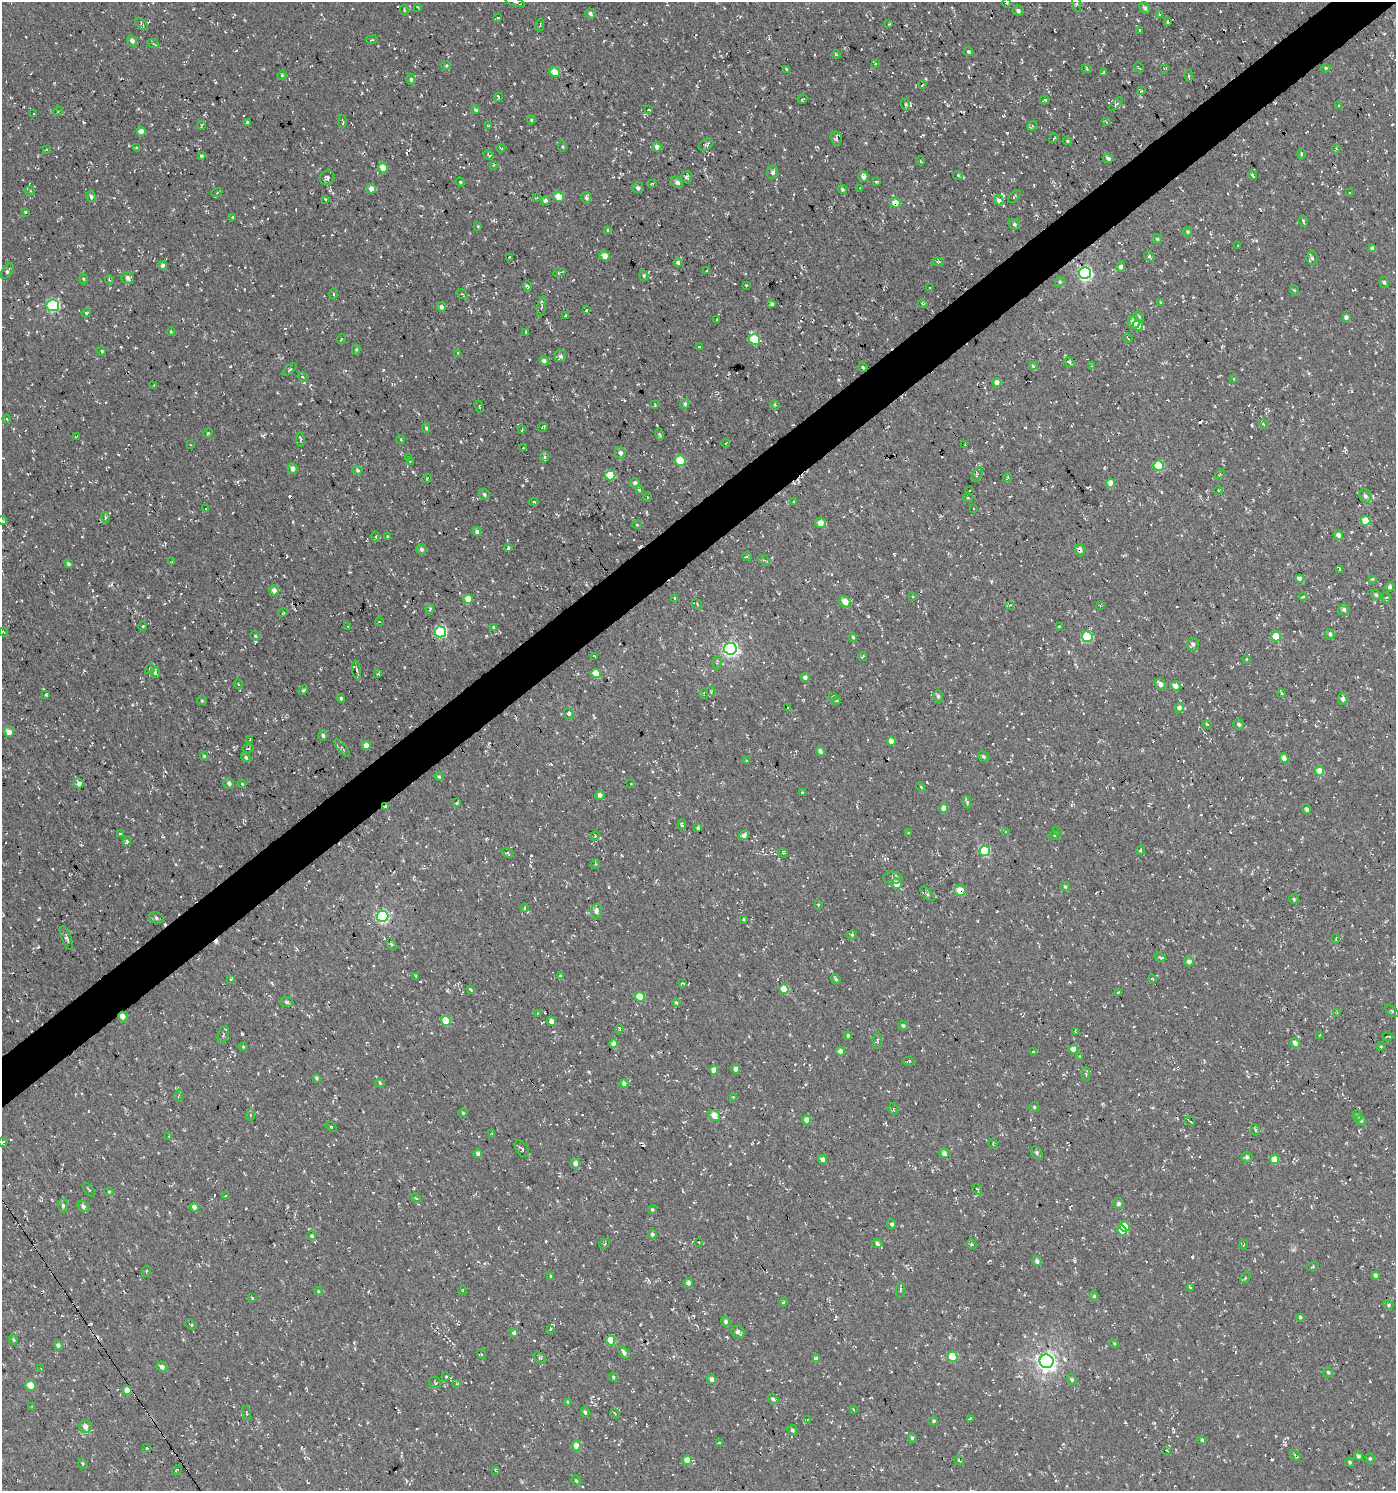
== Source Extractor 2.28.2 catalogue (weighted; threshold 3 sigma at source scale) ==
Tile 10 of 4 x 4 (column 2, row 3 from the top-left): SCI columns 1586-2979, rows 1491-2979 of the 5894 x 5958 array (HDU 1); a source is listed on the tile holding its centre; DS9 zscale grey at full resolution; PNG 1398 x 1493 px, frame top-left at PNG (2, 2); each listed source drawn as its Kron ellipse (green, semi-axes under 4 px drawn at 4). Shown black and unused: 3% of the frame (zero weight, under 3 of 4 exposures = <1% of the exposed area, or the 3 px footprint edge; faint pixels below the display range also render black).
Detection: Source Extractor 2.28.2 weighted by HDU 2 'WHT'; one run over the whole footprint, this tile lists its part. Background -0.0373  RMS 0.0053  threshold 0.0238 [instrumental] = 3 sigma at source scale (4.5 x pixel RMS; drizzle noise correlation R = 1.50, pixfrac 1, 0.0396/0.0396 arcsec/px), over >= 5 px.
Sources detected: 661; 48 cosmic-ray / hot-pixel residue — neither listed nor drawn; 2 inside a brighter listed object's ellipse — not listed separately; of the other 611, all 500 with FLUX_AUTO >= 0.429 (the completeness limit of this list) listed and drawn (111 fainter detections not listed), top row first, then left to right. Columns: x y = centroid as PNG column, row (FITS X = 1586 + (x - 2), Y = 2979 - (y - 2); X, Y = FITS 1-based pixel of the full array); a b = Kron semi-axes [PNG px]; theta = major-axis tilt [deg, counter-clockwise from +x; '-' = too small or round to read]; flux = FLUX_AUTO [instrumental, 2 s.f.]
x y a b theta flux
515 2 10 4 -19 0.9
1076 2 9 3 -77 0.94
1006 3 5 3 - 0.47
418 7 3 2 - 0.55
1145 8 6 4 -54 1.5
404 10 5 3 - 0.66
1018 11 5 5 - 1.5
590 14 5 5 - 1.3
1160 14 3 3 - 0.59
498 18 4 2 - 0.56
1167 22 3 3 - 0.89
142 24 7 3 -39 0.77
889 24 2 2 - 0.45
540 25 6 2 79 0.46
1139 30 3 2 - 0.53
372 40 6 3 8 0.52
132 41 5 5 - 2.1
153 43 6 4 -21 0.87
969 52 5 4 - 0.8
836 55 5 3 - 0.44
875 63 3 2 - 0.43
446 65 5 4 - 0.6
1139 67 5 2 - 0.45
1164 68 3 2 - 0.43
1326 68 5 4 - 0.74
787 69 4 3 - 0.53
1087 69 5 3 - 0.46
555 72 5 4 - 7.8
1104 73 3 3 - 3.4
282 75 5 4 - 0.82
1189 76 6 2 -78 0.64
411 79 5 4 - 0.84
922 85 3 2 - 0.55
1142 91 3 3 - 0.54
498 97 4 2 - 0.91
802 99 5 2 - 0.53
1045 100 5 3 - 0.66
906 104 6 4 -70 0.78
1116 104 9 4 45 0.81
1339 106 4 4 - 0.75
476 109 3 3 - 6.1
649 110 3 2 - 0.57
58 111 5 3 - 0.52
34 114 3 3 - 1.2
531 120 4 3 - 0.58
247 122 3 3 - 0.56
342 122 6 2 -88 0.69
1106 122 3 3 - 0.52
201 125 5 2 - 0.5
488 126 4 2 - 0.43
1032 126 5 3 - 0.54
141 131 4 4 - 4.5
1054 138 5 2 - 0.55
836 139 7 5 -72 0.95
1067 141 4 3 - 0.58
706 145 8 5 30 1.1
562 147 5 4 - 0.61
657 147 4 4 - 3.5
136 148 3 3 - 1.1
501 148 4 3 - 0.46
46 149 3 3 - 0.45
1336 149 5 4 - 0.82
1301 154 5 3 - 0.64
489 155 6 3 -27 0.68
201 156 3 3 - 0.72
1108 158 5 4 - 1.5
920 161 5 3 - 0.51
494 165 3 3 - 0.47
383 168 5 4 - 6.3
773 172 6 5 - 1.6
958 175 5 3 - 0.59
1253 175 5 2 - 0.66
863 176 5 5 - 2.8
687 177 6 5 - 1
327 178 8 6 39 1.5
460 182 4 4 - 0.58
677 182 6 5 - 1.7
876 182 4 2 - 0.64
652 183 3 2 - 0.5
638 188 5 5 - 1.4
860 188 3 3 - 0.57
371 189 4 4 - 4.3
842 189 4 4 - 0.87
30 191 5 5 - 0.92
217 192 6 4 23 0.73
1350 193 3 2 - 0.46
91 197 6 4 -61 1.3
559 197 5 5 - 7.2
1014 197 8 3 46 0.68
537 198 3 3 - 0.44
586 198 6 5 - 1
325 199 3 2 - 0.58
999 200 5 4 - 2
545 201 4 4 - 1.9
895 203 5 5 - 5.5
26 212 3 3 - 0.49
233 217 4 3 - 0.97
1303 221 6 3 -69 0.67
1014 224 6 5 - 1
478 226 3 3 - 0.52
607 231 4 4 - 0.91
1188 232 5 4 - 0.69
1157 239 5 5 - 0.76
1237 246 3 2 - 0.45
1373 249 4 4 - 2.7
604 256 5 4 - 4.3
509 257 3 2 - 0.48
1149 257 6 5 - 1.1
1312 258 6 5 - 1.2
678 262 4 4 - 1.6
938 262 6 4 -3 0.71
163 265 4 4 - 2.3
1120 267 5 4 - 1.3
706 270 3 2 - 0.53
7 271 9 5 55 1.3
559 272 6 3 10 0.63
1085 273 6 6 - 96
644 275 5 4 - 0.77
128 278 6 6 - 2.5
83 279 5 3 - 0.56
110 280 4 3 - 0.64
1060 282 5 4 - 0.8
1384 282 6 4 -73 0.97
746 285 3 2 - 0.47
527 286 4 4 - 1.7
930 288 4 3 - 0.61
1294 290 5 3 - 0.51
333 294 5 3 - 0.65
462 294 6 3 -34 0.58
1161 302 3 3 - 0.54
772 304 4 4 - 1.7
923 304 5 3 - 0.71
53 305 6 6 - 48
441 307 5 4 - 1.6
542 307 10 4 80 1.1
586 310 3 2 - 1.2
86 313 4 4 - 0.91
565 316 3 2 - 0.48
1139 317 5 4 - 0.83
1346 317 4 4 - 1.8
717 319 3 2 - 0.78
1134 322 6 6 - 4.5
1138 326 5 5 - 4.7
171 332 4 4 - 0.57
526 332 4 3 - 0.56
1128 338 5 2 - 0.47
341 339 5 3 - 0.47
755 339 5 5 - 18
699 347 3 2 - 0.46
356 349 5 4 - 0.59
101 351 4 4 - 0.57
458 353 3 3 - 1.1
560 356 6 5 - 1.2
544 361 5 4 - 1.9
1069 362 5 3 - 1.4
1033 366 4 4 - 1.8
1091 366 4 2 - 0.44
863 367 5 3 - 0.69
289 370 8 3 40 0.73
303 377 5 3 - 0.56
1234 379 4 3 - 0.51
997 382 4 4 - 4.1
154 385 3 2 - 0.44
655 404 4 3 - 0.59
685 404 5 4 - 1.3
775 405 5 4 - 0.62
479 407 6 2 -76 0.45
7 419 4 3 - 0.52
1263 424 4 4 - 0.62
543 427 5 3 - 0.81
426 428 5 4 - 0.72
522 430 3 3 - 0.49
208 433 5 4 - 0.57
659 434 6 3 -71 0.62
76 436 4 2 - 0.45
300 439 7 3 84 0.77
401 440 4 3 - 0.52
726 443 4 3 - 0.51
190 445 3 3 - 0.46
965 445 3 2 - 0.44
523 448 4 3 - 1.9
620 453 6 5 - 1.6
544 457 6 4 89 0.74
409 458 4 3 - 0.51
680 460 5 5 - 14
410 461 4 2 - 0.45
1158 466 5 5 - 17
292 468 5 5 - 2.5
357 470 5 4 - 0.98
977 474 8 4 63 0.94
1220 474 5 4 - 0.52
610 475 5 5 - 19
1007 477 5 3 - 0.68
427 478 5 3 - 0.43
635 483 5 4 - 1.8
1110 483 4 4 - 5.1
639 490 3 3 - 1.1
970 490 3 3 - 2.2
1218 490 4 4 - 0.52
484 494 6 5 - 1
1365 496 7 6 - 1.8
647 497 5 3 - 0.49
968 498 5 3 - 0.47
534 502 4 3 - 0.69
794 502 4 3 - 0.5
974 508 3 2 - 0.64
206 509 3 3 - 7.8
105 517 5 3 - 0.67
2 521 5 3 - 0.61
1365 521 5 5 - 8.2
820 523 5 5 - 4.8
637 525 5 3 - 0.48
477 532 4 4 - 2.2
1338 535 5 4 - 2.6
387 536 3 2 - 0.64
376 537 5 3 - 0.52
508 548 4 3 - 0.68
421 549 5 5 - 1.4
1080 550 6 5 - 2.3
747 557 4 4 - 0.7
764 560 7 3 -32 0.77
172 562 3 2 - 0.44
68 564 4 4 - 1.2
1339 569 3 2 - 0.44
1299 578 4 4 - 2.3
1372 579 4 4 - 0.63
1390 587 5 4 - 1.4
274 590 5 4 - 3.8
1376 595 6 4 -58 0.96
913 596 3 2 - 0.5
1303 597 5 3 - 0.68
674 598 3 2 - 0.45
1386 598 5 4 - 0.69
468 599 5 4 - 7.3
845 602 6 5 - 5.7
697 604 6 3 -55 0.56
1010 605 4 2 - 0.58
1100 606 4 4 - 0.52
430 609 5 3 - 0.89
1344 609 5 5 - 1.7
283 613 5 3 - 0.44
379 622 4 3 - 0.46
143 626 5 3 - 0.44
348 626 3 2 - 0.46
1059 626 4 3 - 0.66
493 627 4 3 - 0.53
3 632 5 3 - 0.69
440 632 6 5 - 51
1330 634 5 4 - 1.5
255 636 5 4 - 0.59
853 637 4 3 - 0.65
1087 637 5 5 - 22
1276 637 5 4 - 14
1193 644 6 6 - 1.9
730 649 6 6 - 130
595 656 3 2 - 0.47
863 656 5 2 - 0.72
1246 659 3 3 - 0.79
717 663 6 4 89 0.87
150 669 5 5 - 0.85
357 670 9 3 -83 1.1
155 672 6 4 -82 1.1
596 673 5 4 - 8.8
377 674 4 3 - 0.6
805 677 4 4 - 1.8
238 684 4 3 - 0.44
1160 684 6 5 - 2.2
1175 686 5 4 - 3.1
303 690 6 3 45 0.84
711 691 5 4 - 0.52
1282 693 4 3 - 0.95
704 694 5 2 - 0.43
46 695 3 2 - 0.68
938 696 6 5 - 1.1
833 697 3 3 - 0.62
341 698 4 3 - 0.95
1343 699 6 5 - 1.8
202 701 5 4 - 0.62
836 701 4 3 - 0.46
788 707 4 2 - 0.47
1179 708 5 4 - 2.3
569 713 5 5 - 1.5
1207 724 4 3 - 0.44
1239 724 5 5 - 1.2
9 732 5 5 - 4.1
323 735 5 4 - 1
250 740 3 3 - 0.66
891 742 4 4 - 4.5
366 745 4 4 - 5.1
248 748 5 3 - 0.63
342 748 10 4 -50 0.97
820 751 4 4 - 1.7
204 756 4 4 - 0.62
983 756 5 5 - 0.98
246 757 5 3 - 0.79
1284 758 5 4 - 3
747 761 3 3 - 0.45
1319 771 4 4 - 7.1
439 777 4 3 - 0.76
79 783 5 5 - 2.2
229 783 5 5 - 1.4
242 784 4 3 - 0.57
631 784 4 2 - 0.44
921 787 5 3 - 0.56
802 792 3 2 - 0.56
600 795 4 4 - 2.3
967 802 6 4 -85 0.91
457 803 3 3 - 1
385 807 4 4 - 0.82
944 808 4 4 - 4.6
1306 809 5 4 - 1
682 825 5 3 - 1.1
698 828 3 3 - 0.82
1057 831 4 3 - 0.6
1006 832 4 3 - 0.48
908 833 3 2 - 0.49
120 834 3 2 - 0.49
744 835 5 4 - 2.1
1055 835 5 3 - 0.6
595 836 5 4 - 0.56
127 841 5 4 - 0.71
1140 850 5 3 - 0.75
985 851 5 5 - 29
507 853 6 4 -23 0.56
783 853 5 4 - 0.67
595 864 5 3 - 0.54
893 878 9 6 -1 1.6
896 883 5 5 - 5.6
1065 886 5 4 - 0.77
960 890 6 6 - 6.6
927 894 9 4 -44 1.1
1294 899 5 5 - 0.86
818 904 4 4 - 0.71
524 908 4 3 - 0.5
596 911 7 5 -89 2
383 916 6 5 - 73
156 918 7 5 -21 1.3
744 919 4 3 - 0.57
852 935 4 4 - 0.88
66 938 12 4 -69 1.5
1336 939 5 2 - 0.48
391 944 6 4 -50 0.77
1160 957 5 3 - 0.79
1189 961 5 5 - 2.3
416 976 3 3 - 0.62
560 976 4 3 - 0.71
1152 978 4 2 - 0.62
230 979 4 3 - 0.62
836 979 5 4 - 0.87
682 983 4 3 - 0.48
784 989 5 4 - 12
471 990 4 3 - 0.73
1118 993 3 2 - 0.76
640 997 5 4 - 10
286 1002 6 5 - 1.2
676 1003 4 4 - 0.82
1392 1011 8 3 -36 0.6
1337 1012 4 4 - 0.44
537 1013 3 3 - 0.45
123 1016 5 4 - 3.7
446 1021 5 4 - 12
551 1021 5 4 - 2.5
903 1026 5 4 - 1.1
619 1029 4 2 - 0.45
1075 1031 3 2 - 0.48
223 1035 9 5 73 1.2
848 1035 3 3 - 1
1320 1035 2 2 - 0.46
1387 1036 5 2 - 1
877 1040 8 4 -89 0.81
1295 1043 5 4 - 2.5
614 1044 4 4 - 3.3
1381 1046 4 4 - 0.55
243 1047 4 4 - 0.53
1073 1049 4 4 - 6.4
840 1051 4 4 - 2.5
1034 1052 4 3 - 0.84
1080 1056 4 2 - 0.46
909 1061 6 3 -1 0.7
736 1069 4 4 - 2.3
714 1070 4 4 - 5.3
1086 1074 7 4 -89 0.89
317 1078 4 4 - 0.83
380 1083 5 4 - 0.6
624 1084 4 4 - 2.1
179 1096 6 3 78 0.59
733 1097 3 2 - 0.96
1034 1107 5 5 - 0.82
894 1109 6 2 -75 0.48
463 1113 4 4 - 0.59
250 1115 6 4 -90 0.66
714 1115 6 5 - 5.3
1357 1116 5 4 - 0.84
807 1120 4 4 - 4.3
1361 1120 5 4 - 0.9
1190 1121 5 2 - 0.63
331 1127 6 3 -36 0.45
1255 1130 6 4 -62 0.68
492 1134 4 2 - 0.44
169 1136 4 3 - 0.45
3 1143 5 3 - 0.64
993 1143 5 3 - 0.64
522 1149 9 6 -58 1.1
944 1153 5 4 - 3.4
1037 1153 7 5 -48 0.96
478 1154 4 4 - 1.5
1247 1157 5 5 - 1.7
1275 1159 5 4 - 8.3
823 1160 5 4 - 2.8
575 1163 5 5 - 2.4
977 1189 6 3 -53 0.54
89 1190 8 3 -50 0.62
109 1192 4 4 - 0.57
225 1196 3 2 - 0.46
416 1198 5 4 - 0.69
1119 1203 5 5 - 1.5
63 1205 7 5 -88 1
83 1206 6 5 - 1.8
194 1207 4 4 - 2.3
652 1209 4 4 - 0.82
892 1224 5 4 - 1.3
1125 1226 5 5 - 13
1122 1231 5 4 - 8.3
652 1234 4 4 - 1.3
312 1236 4 4 - 0.87
699 1242 3 2 - 0.49
604 1244 5 3 - 0.56
877 1244 5 4 - 1.5
972 1244 5 4 - 0.82
1244 1245 5 3 - 0.51
1037 1261 5 4 - 1.4
1312 1267 6 3 19 0.54
146 1271 6 2 77 0.44
1375 1275 4 4 - 1.3
551 1276 4 4 - 0.68
1245 1278 6 3 46 0.65
688 1283 5 4 - 2.2
1190 1287 3 3 - 0.72
463 1290 5 3 - 0.44
900 1290 7 3 87 0.81
318 1291 4 3 - 0.45
1094 1296 4 4 - 0.86
252 1298 3 3 - 0.47
783 1302 4 3 - 0.6
1388 1305 5 4 - 0.78
1300 1317 3 3 - 0.88
726 1321 5 4 - 1.2
191 1325 6 3 -33 0.78
550 1329 3 2 - 0.55
738 1332 7 5 -38 1.6
514 1333 4 4 - 1.4
13 1340 5 3 - 0.63
611 1340 5 4 - 10
1114 1343 4 3 - 0.49
58 1345 4 4 - 1.5
624 1352 7 4 -55 1.6
481 1354 5 3 - 0.48
953 1357 5 5 - 16
540 1358 7 3 -36 0.76
816 1359 4 4 - 3.4
1047 1361 7 7 - 250
162 1367 6 4 -42 1.6
41 1369 3 3 - 0.48
1328 1372 5 4 - 0.98
446 1376 3 2 - 0.55
613 1377 4 4 - 0.68
712 1379 5 4 - 1.9
1072 1380 5 4 - 1.1
435 1382 6 5 - 0.7
456 1384 4 3 - 0.54
31 1386 5 5 - 6.8
127 1390 5 4 - 5.6
773 1399 6 4 -43 1.4
568 1402 4 3 - 0.74
32 1406 4 3 - 0.44
853 1409 3 2 - 0.51
585 1412 5 3 - 0.87
247 1413 7 3 -76 0.53
615 1414 5 2 - 0.48
970 1418 4 3 - 0.56
807 1419 3 2 - 0.81
934 1421 4 4 - 0.9
85 1427 6 6 - 3.1
792 1430 5 4 - 1.2
912 1438 5 4 - 0.89
1202 1440 4 3 - 0.95
719 1443 3 3 - 0.57
576 1446 5 4 - 4.2
147 1448 3 3 - 1.1
1167 1451 4 3 - 0.43
1295 1455 6 3 -48 0.96
1358 1456 4 4 - 1.3
1370 1458 5 4 - 0.83
687 1460 4 4 - 8.4
959 1460 5 3 - 0.66
1349 1462 4 4 - 0.79
83 1464 5 3 - 0.51
177 1470 5 2 - 0.82
495 1470 3 3 - 0.45
576 1481 5 3 - 0.65
Overlapping masked pixels (flux is a lower limit): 10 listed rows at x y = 895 203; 863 367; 1080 550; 845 602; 596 673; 385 807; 960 890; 383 916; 123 1016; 944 1153
Isophote crosses this tile's border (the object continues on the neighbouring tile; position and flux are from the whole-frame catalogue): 5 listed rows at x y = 515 2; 1076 2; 2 521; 3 632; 3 1143